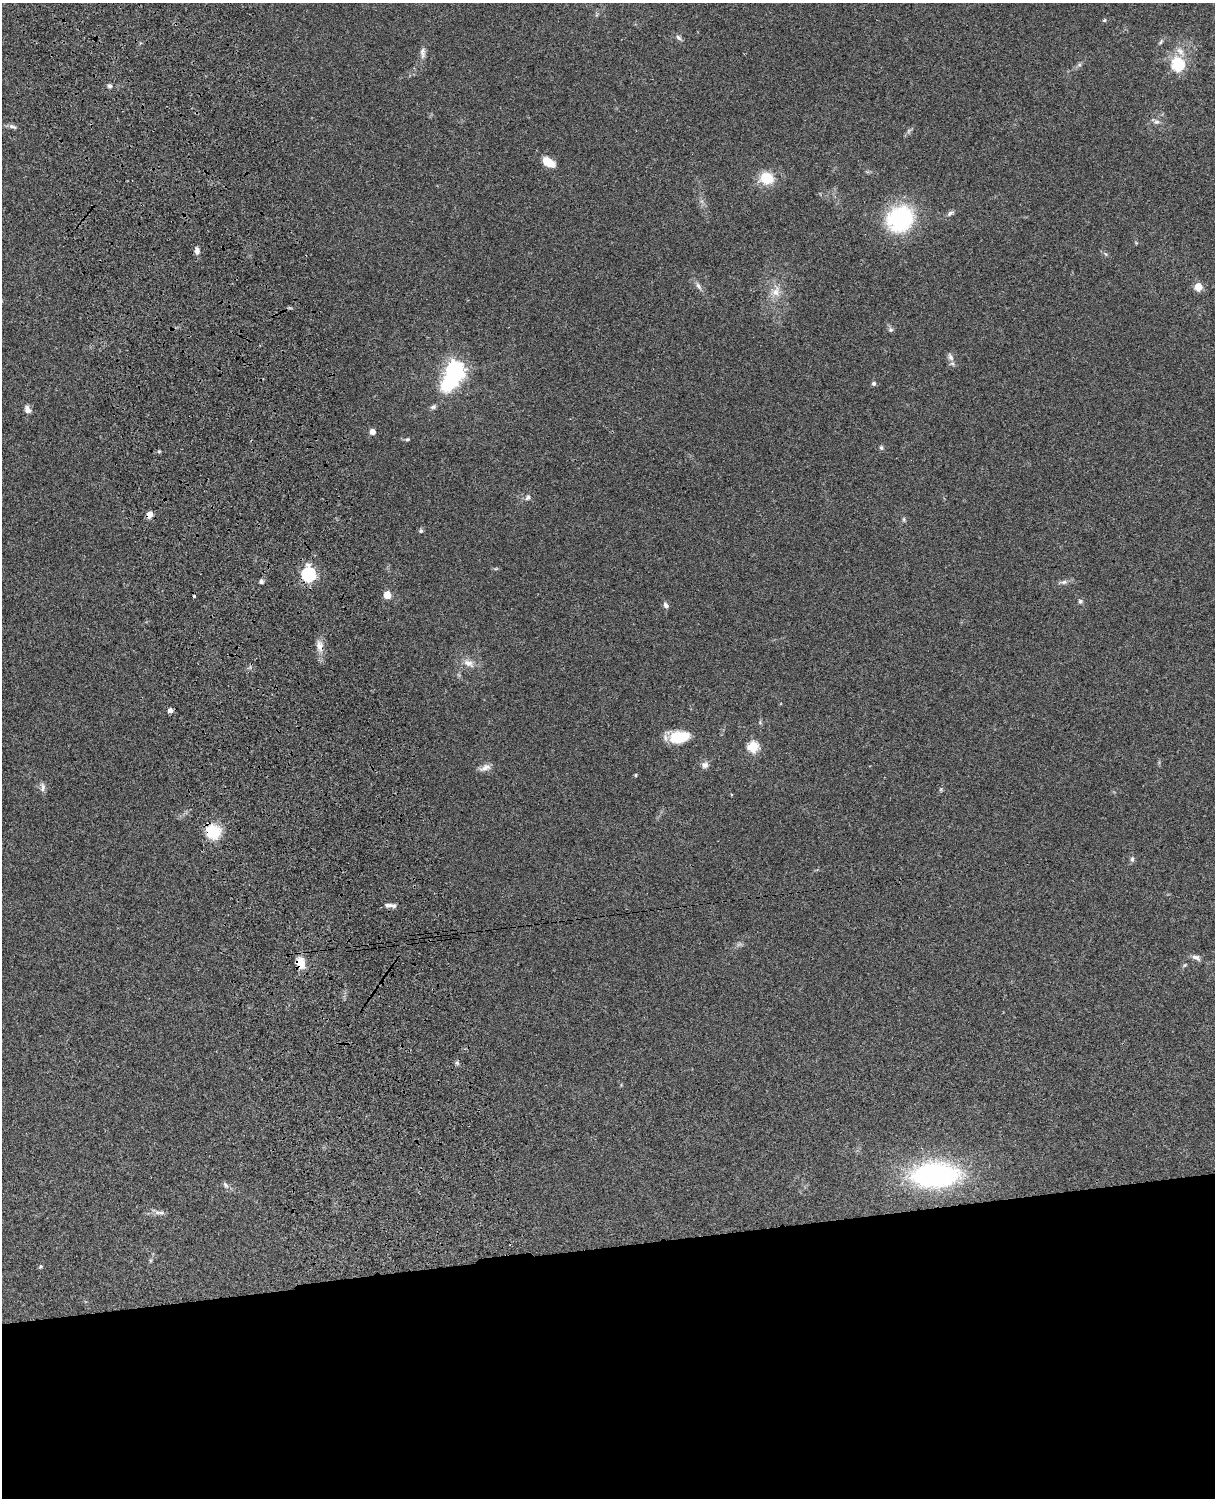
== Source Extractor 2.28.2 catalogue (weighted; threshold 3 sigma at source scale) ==
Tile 11 of 4 x 3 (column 3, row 3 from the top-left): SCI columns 2546-3758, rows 277-1772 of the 5089 x 4927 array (HDU 1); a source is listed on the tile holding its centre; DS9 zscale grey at full resolution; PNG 1217 x 1500 px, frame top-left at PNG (2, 3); no overlay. Shown black and unused: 17% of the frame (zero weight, under 3 of 4 exposures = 6% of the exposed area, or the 3 px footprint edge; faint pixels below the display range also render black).
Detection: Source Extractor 2.28.2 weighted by HDU 2 'WHT'; one run over the whole footprint, this tile lists its part. Background 0.0901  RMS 0.0061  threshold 0.0276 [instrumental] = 3 sigma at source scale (4.5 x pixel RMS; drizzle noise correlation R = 1.50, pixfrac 1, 0.05/0.05 arcsec/px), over >= 5 px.
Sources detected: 62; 1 inside a brighter object's white glare — not listed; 1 inside a brighter listed object's ellipse — not listed separately; the other 60 listed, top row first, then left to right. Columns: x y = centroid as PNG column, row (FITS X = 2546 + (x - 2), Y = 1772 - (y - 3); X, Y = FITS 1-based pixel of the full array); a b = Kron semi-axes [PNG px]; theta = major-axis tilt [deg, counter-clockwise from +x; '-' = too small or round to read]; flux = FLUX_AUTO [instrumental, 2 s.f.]
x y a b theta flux
1104 20 5 4 - 0.86
679 38 9 5 -45 1.6
1161 42 8 5 57 1.2
1180 51 14 8 -48 4.5
423 53 16 7 -88 3
1079 65 7 4 18 1.1
1178 65 7 6 - 61
110 86 7 5 -15 1.3
1156 122 8 6 13 1.8
12 126 13 5 -20 1.9
548 162 13 7 -29 11
767 178 14 12 -28 16
950 213 12 6 32 1.8
900 218 27 25 39 63
197 250 9 6 -89 2.6
698 286 11 5 -54 2.3
1198 287 5 5 - 18
776 292 15 10 65 6.4
890 330 7 6 - 1.4
950 357 13 7 -65 2.7
454 371 7 7 - 340
874 383 6 5 - 1.3
433 407 8 6 28 1.5
27 409 9 6 -64 3.1
372 432 5 5 - 4.9
407 439 6 4 21 0.84
881 447 6 5 - 1.1
159 451 5 4 - 0.72
528 498 8 6 50 1.6
150 514 7 5 65 4.1
904 519 6 4 90 0.95
421 531 5 5 - 1.3
308 574 7 6 - 110
261 581 6 5 - 1.5
1064 582 9 6 10 1.9
387 595 5 5 - 13
194 596 3 3 - 2.8
1080 601 6 6 - 1.2
666 605 9 6 -57 1.7
319 646 15 8 -76 5
468 663 17 9 -27 5.2
170 710 5 4 - 3.5
760 722 6 5 - 0.88
679 737 21 12 10 20
753 747 6 5 - 42
705 765 10 9 - 2.6
485 768 16 7 25 3.5
636 775 5 3 - 0.59
43 787 13 6 -87 2.2
941 789 6 4 72 0.81
213 831 16 15 - 20
1132 859 8 5 89 1.4
388 905 12 6 -4 2.2
1196 957 13 6 -25 2.6
300 963 11 8 -71 11
457 1063 6 5 - 1.1
935 1175 39 20 2 140
226 1185 10 6 -53 1.7
161 1213 10 5 -4 2
41 1267 5 5 - 0.8
Overlapping masked pixels (flux is a lower limit): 6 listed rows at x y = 150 514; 308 574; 319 646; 213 831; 300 963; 935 1175